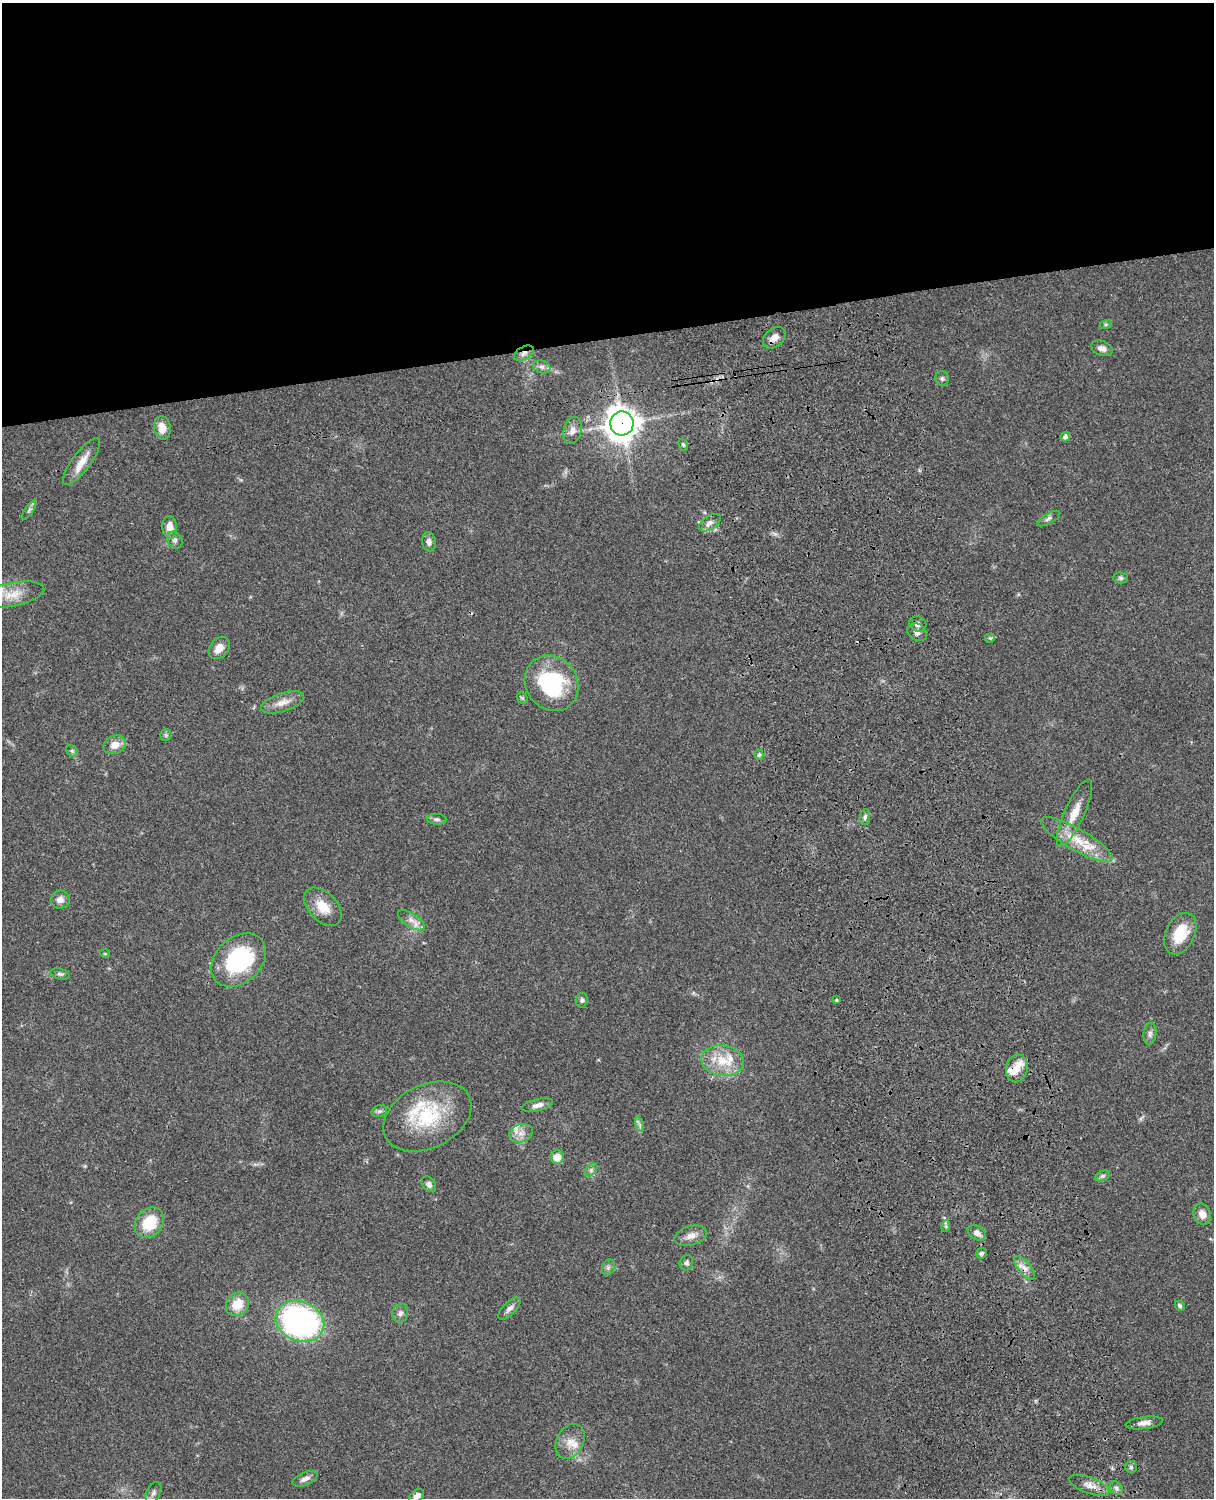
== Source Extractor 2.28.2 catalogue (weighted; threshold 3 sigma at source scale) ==
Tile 2 of 4 x 3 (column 2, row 1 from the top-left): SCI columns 1333-2544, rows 3268-4763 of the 5088 x 4927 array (HDU 1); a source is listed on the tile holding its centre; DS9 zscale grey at full resolution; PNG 1216 x 1500 px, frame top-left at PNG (2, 3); each listed source drawn as its Kron ellipse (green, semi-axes under 4 px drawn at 4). Shown black and unused: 23% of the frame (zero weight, under 3 of 4 exposures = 6% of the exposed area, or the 3 px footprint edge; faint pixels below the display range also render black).
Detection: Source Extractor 2.28.2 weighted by HDU 2 'WHT'; one run over the whole footprint, this tile lists its part. Background 0.0771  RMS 0.0058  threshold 0.0259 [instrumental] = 3 sigma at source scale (4.5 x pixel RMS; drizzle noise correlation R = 1.50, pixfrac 1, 0.05/0.05 arcsec/px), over >= 5 px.
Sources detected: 84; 6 inside a brighter listed object's ellipse — not listed separately; the other 78 listed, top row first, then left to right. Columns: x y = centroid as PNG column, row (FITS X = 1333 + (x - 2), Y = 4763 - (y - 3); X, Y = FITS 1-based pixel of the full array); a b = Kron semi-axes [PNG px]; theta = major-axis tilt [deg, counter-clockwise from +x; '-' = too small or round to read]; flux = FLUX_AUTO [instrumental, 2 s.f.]
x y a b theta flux
1106 324 6 4 19 0.79
774 338 13 9 41 4.3
1102 348 11 7 -20 3.3
524 353 11 6 30 2.5
542 367 9 6 -16 1.8
942 379 7 6 - 1.4
622 423 12 11 - 820
162 428 11 8 -80 6.7
572 430 14 9 75 3.7
1065 437 5 4 - 2.4
683 445 6 4 -67 0.84
82 462 28 9 53 7.9
29 511 10 2 54 1.1
1049 518 13 5 29 1.7
710 523 12 6 34 2.9
170 527 11 7 -83 6.1
175 540 9 7 -58 2
429 542 10 7 -81 2.7
1121 578 7 5 -1 1.2
12 594 32 11 11 10
918 624 9 7 -26 2.5
917 632 10 8 -34 2.7
990 638 5 5 - 0.78
219 648 12 9 51 5.5
552 683 29 25 -54 51
522 698 6 5 - 0.87
283 702 22 9 18 5.8
166 735 6 5 - 0.98
115 745 11 9 23 5.7
72 751 6 5 - 0.92
759 755 5 4 - 0.95
1075 813 36 10 65 11
865 817 8 5 81 1.6
437 819 10 5 -5 1.5
1077 839 41 11 -30 16
60 900 9 9 - 3.3
323 907 23 14 -46 10
411 920 15 7 -34 4
1180 934 22 14 64 15
105 954 5 3 - 0.44
239 960 31 23 43 57
60 974 9 5 -15 1.3
582 1000 7 6 - 1.4
836 1000 3 3 - 0.91
1150 1034 11 6 82 2.2
723 1061 22 15 -9 14
1017 1068 14 11 79 6.2
537 1105 16 6 13 3.4
379 1111 8 6 19 1.4
427 1117 46 31 27 42
640 1124 7 4 -71 1.3
521 1133 12 9 20 4.3
557 1157 7 6 - 6.7
591 1170 8 4 46 1.4
1103 1176 7 5 26 1
429 1184 8 6 -52 1.9
1202 1214 11 8 -70 4.7
149 1223 16 13 52 18
946 1226 6 4 74 0.86
977 1233 10 7 -33 3
691 1236 16 9 15 4.6
981 1253 5 5 - 1.3
686 1263 8 6 69 1.6
608 1267 8 6 70 1.5
1024 1268 14 6 -49 3.9
237 1304 13 10 48 11
1180 1306 5 4 - 1.2
509 1309 14 6 45 2.4
400 1313 9 8 - 2.3
300 1321 25 20 -22 160
1144 1423 18 6 7 3.6
570 1442 18 13 64 6.8
1131 1467 6 6 - 1.1
305 1479 13 6 23 2.8
1089 1485 21 8 -20 5.1
1116 1488 7 5 -46 1.6
153 1493 11 6 63 2.5
417 1496 8 5 38 2.5
Overlapping masked pixels (flux is a lower limit): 3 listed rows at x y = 524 353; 622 423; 1024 1268
Isophote crosses this tile's border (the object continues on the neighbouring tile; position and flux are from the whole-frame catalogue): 2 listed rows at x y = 12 594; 417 1496